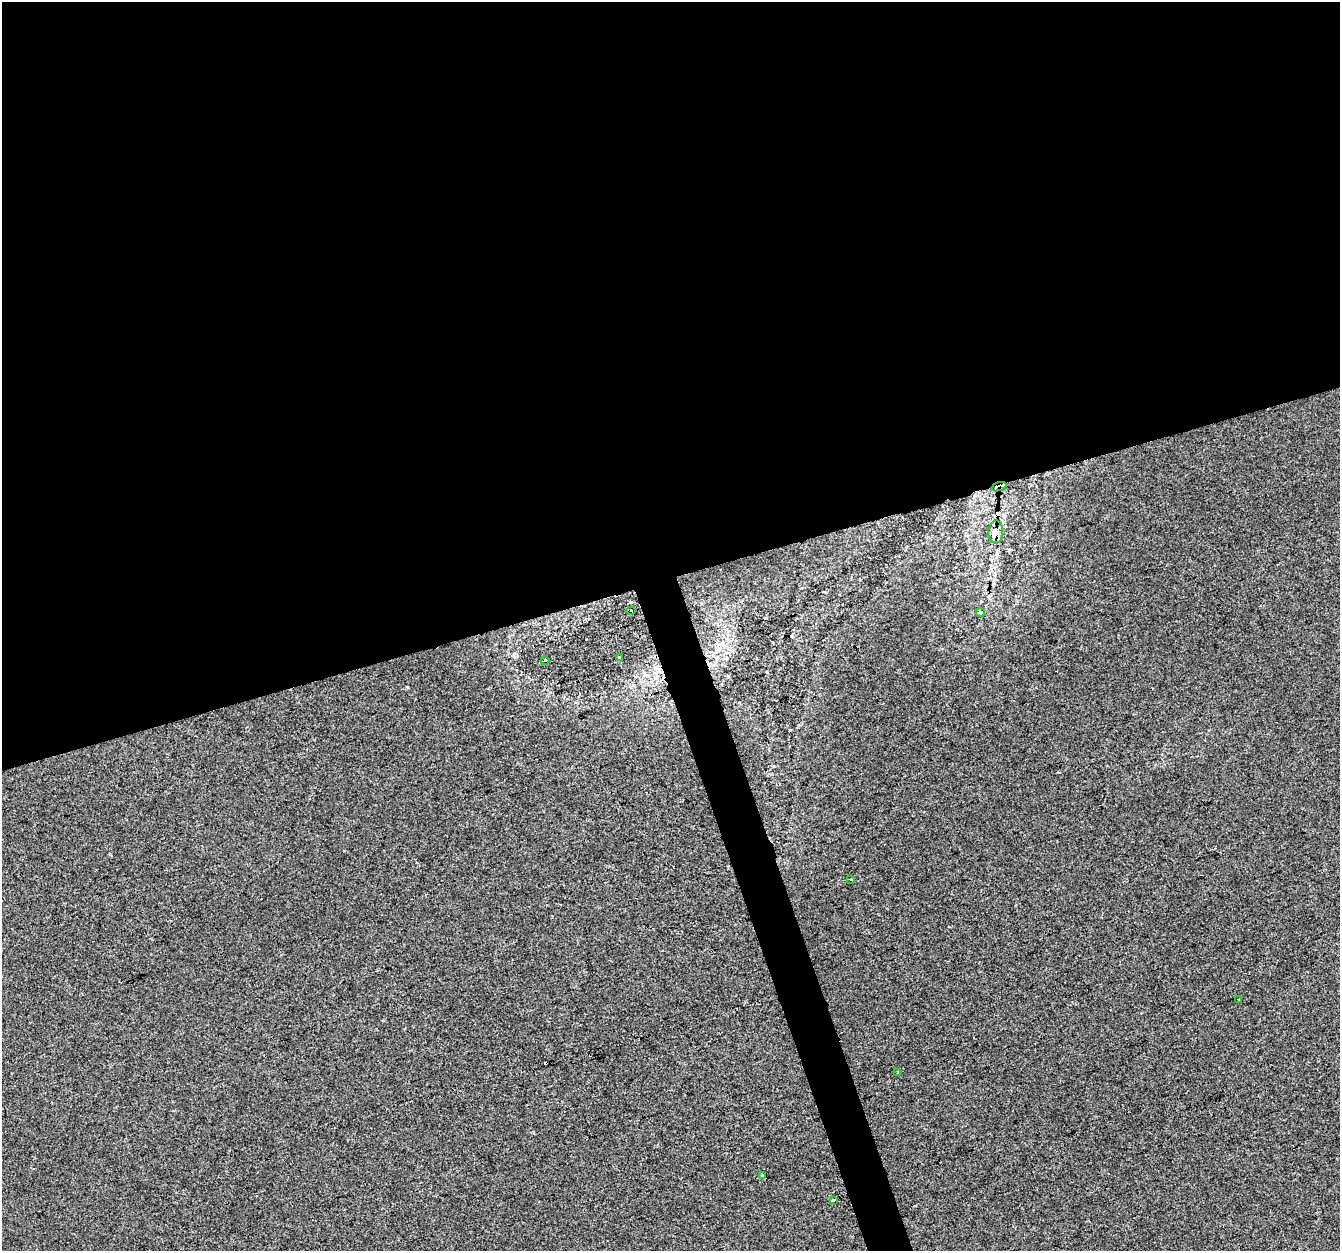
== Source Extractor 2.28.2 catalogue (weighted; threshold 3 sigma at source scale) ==
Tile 2 of 4 x 4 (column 2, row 1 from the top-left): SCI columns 1339-2676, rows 3863-5111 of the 5352 x 5172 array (HDU 1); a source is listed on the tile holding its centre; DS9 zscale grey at full resolution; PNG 1342 x 1253 px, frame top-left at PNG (2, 2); each listed source drawn as its Kron ellipse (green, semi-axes under 4 px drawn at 4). Shown black and unused: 48% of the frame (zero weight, under 2 of 3 exposures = <1% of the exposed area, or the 3 px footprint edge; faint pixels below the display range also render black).
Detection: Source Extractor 2.28.2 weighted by HDU 2 'WHT'; one run over the whole footprint, this tile lists its part. Background 7.22e-04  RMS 0.0058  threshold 0.026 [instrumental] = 3 sigma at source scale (4.5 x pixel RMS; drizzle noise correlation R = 1.50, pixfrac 1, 0.0396/0.0396 arcsec/px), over >= 5 px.
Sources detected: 13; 2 cosmic-ray / hot-pixel residue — neither listed nor drawn; the other 11 listed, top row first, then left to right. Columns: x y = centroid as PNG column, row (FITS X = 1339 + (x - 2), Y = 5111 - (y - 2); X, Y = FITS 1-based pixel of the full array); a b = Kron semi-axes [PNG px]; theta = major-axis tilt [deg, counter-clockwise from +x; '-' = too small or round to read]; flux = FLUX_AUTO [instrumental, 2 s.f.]
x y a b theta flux
999 487 8 4 18 1.9
996 532 11 7 87 6.4
631 611 4 3 - 14
980 612 4 4 - 2
619 658 4 3 - 9.4
545 661 4 3 - 3.1
851 879 4 3 - 1
1239 999 4 3 - 0.99
898 1072 3 3 - 0.62
762 1175 3 3 - 4.4
833 1200 4 3 - 4.6
Overlapping masked pixels (flux is a lower limit): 4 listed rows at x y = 999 487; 996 532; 631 611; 833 1200